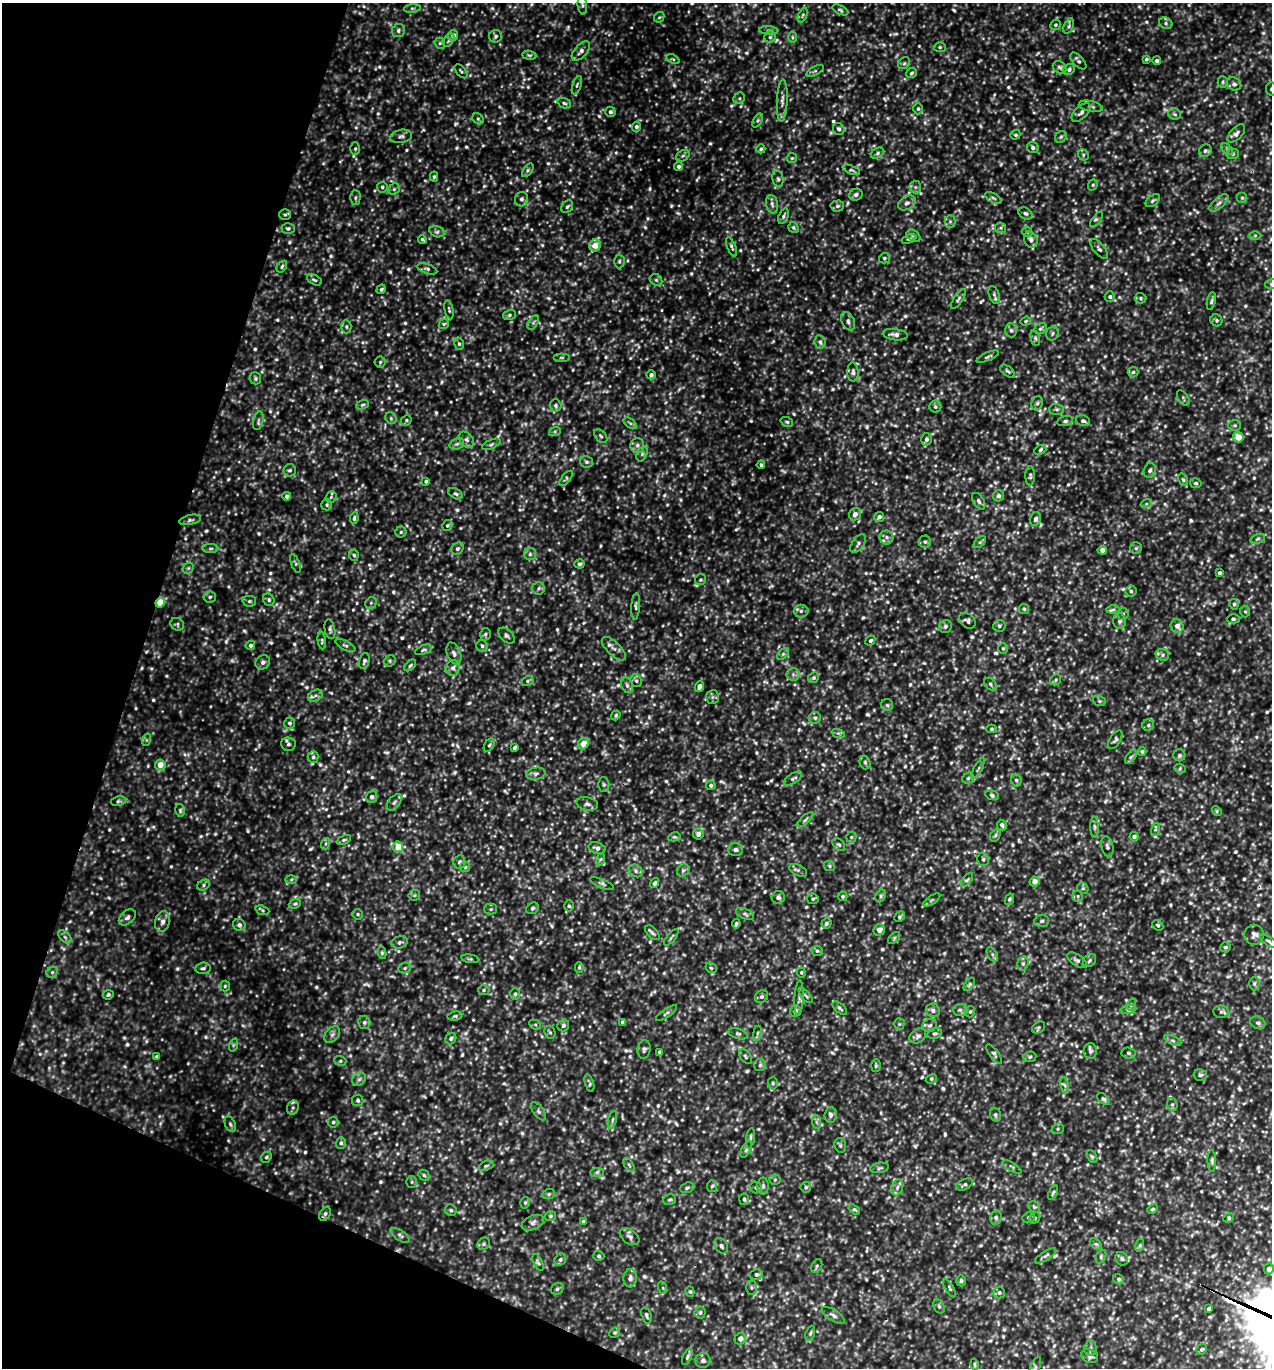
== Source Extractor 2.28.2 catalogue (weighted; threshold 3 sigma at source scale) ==
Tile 9 of 4 x 4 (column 1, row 3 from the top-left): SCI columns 295-1564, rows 1396-2761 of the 5510 x 5499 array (HDU 1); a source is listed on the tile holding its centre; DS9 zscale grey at full resolution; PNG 1274 x 1370 px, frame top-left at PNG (2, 3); each listed source drawn as its Kron ellipse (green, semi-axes under 4 px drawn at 4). Shown black and unused: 16% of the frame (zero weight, under 3 of 5 exposures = <1% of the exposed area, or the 3 px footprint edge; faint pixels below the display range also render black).
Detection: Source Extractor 2.28.2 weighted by HDU 2 'WHT'; one run over the whole footprint, this tile lists its part. Background 0.362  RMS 0.072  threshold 0.325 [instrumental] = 3 sigma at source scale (4.5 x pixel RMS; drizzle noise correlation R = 1.50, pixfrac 1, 0.05/0.05 arcsec/px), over >= 5 px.
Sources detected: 1148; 17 too faint to see at this stretch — neither listed nor drawn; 9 inside a brighter listed object's ellipse — not listed separately; of the other 1122, all 500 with FLUX_AUTO >= 11.1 (the completeness limit of this list) listed and drawn (622 fainter detections not listed), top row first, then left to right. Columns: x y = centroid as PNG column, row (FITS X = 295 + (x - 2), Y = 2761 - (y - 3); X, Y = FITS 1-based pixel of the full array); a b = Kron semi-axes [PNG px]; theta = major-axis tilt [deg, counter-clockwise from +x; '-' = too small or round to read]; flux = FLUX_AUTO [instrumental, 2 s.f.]
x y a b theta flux
582 5 9 4 -85 17
412 8 8 4 8 14
840 10 8 4 -26 13
803 15 8 4 67 12
659 17 6 4 42 11
1166 23 7 5 -24 18
1055 25 5 5 - 13
1069 26 8 4 69 15
398 31 6 6 - 20
769 31 9 4 -5 14
453 35 5 5 - 37
496 36 6 6 - 17
770 37 5 5 - 15
792 37 6 4 -90 11
449 40 7 4 55 14
440 43 5 5 - 13
940 47 6 5 - 12
581 51 12 6 48 28
529 55 7 4 -7 12
673 59 7 4 -25 12
1146 59 3 3 - 11
1078 61 10 5 -46 18
1157 61 4 4 - 13
904 63 6 5 - 14
1060 67 7 6 - 15
1069 70 6 5 - 21
461 71 8 4 -50 12
815 71 9 3 29 13
911 73 5 5 - 14
1223 82 5 5 - 12
1234 84 8 6 -34 22
577 85 9 3 70 13
1271 89 6 5 - 14
739 98 6 5 - 13
782 100 21 5 88 41
564 103 7 5 -18 14
1091 106 12 5 -11 23
918 109 6 4 89 14
610 112 5 5 - 16
1081 112 12 6 44 26
1175 114 6 5 - 15
478 119 6 5 - 12
758 120 7 4 59 14
636 127 5 4 - 18
839 129 6 5 - 21
1236 133 11 6 47 27
1015 135 5 4 - 12
401 136 11 6 12 26
1061 137 6 5 - 13
1033 148 6 5 - 19
355 149 6 5 - 12
761 149 4 4 - 12
1227 149 7 4 -46 13
1205 151 6 6 - 18
877 153 7 5 29 15
1233 154 6 5 - 15
1083 155 6 5 - 11
683 156 7 5 30 14
792 158 5 5 - 11
678 166 4 4 - 19
528 170 8 4 55 14
851 170 9 3 -22 14
434 177 5 4 - 11
778 179 8 5 -79 17
1093 185 6 4 68 12
382 187 5 5 - 12
915 187 6 6 - 16
394 189 6 5 - 13
856 195 7 6 - 23
355 198 7 5 90 14
993 198 9 4 -28 16
1242 198 5 5 - 12
522 199 7 6 - 20
1153 201 8 5 37 15
907 203 9 6 32 29
1219 203 12 5 41 26
772 204 9 6 -79 24
837 206 7 5 2 16
567 207 7 5 55 13
1025 213 7 5 -30 18
285 215 5 5 - 12
783 216 8 4 68 15
1096 220 9 3 53 12
950 221 6 5 - 16
288 228 6 5 - 16
793 228 6 5 - 12
1000 228 6 5 - 13
437 232 8 5 -16 17
1027 232 6 4 -43 11
1255 235 6 4 0 12
913 236 8 5 -38 16
422 239 4 3 - 12
909 239 7 4 23 12
1031 240 8 6 -69 31
595 245 6 5 - 87
731 247 10 4 -68 16
1099 249 12 5 -51 22
884 258 5 5 - 13
619 261 7 5 88 14
282 267 6 4 53 12
427 269 10 5 -18 17
314 280 8 4 -26 13
656 280 7 5 -44 16
1271 284 6 4 13 14
381 289 5 4 - 13
994 295 9 5 -69 20
1110 297 5 5 - 16
1140 298 6 5 - 13
958 299 11 4 56 18
1211 301 9 4 78 14
449 310 9 4 -78 12
509 315 6 5 - 15
1216 320 6 5 - 14
848 321 10 6 -65 26
1026 321 5 4 - 12
533 323 8 4 59 17
444 324 6 4 44 11
346 327 7 5 -88 14
1041 329 6 5 - 12
1011 330 7 6 - 19
1052 333 7 6 - 19
895 335 12 5 -7 36
1035 338 8 4 -76 13
820 342 7 5 -83 18
459 344 6 5 - 15
988 357 12 3 22 14
561 358 8 4 0 13
380 362 5 5 - 12
1008 371 9 5 -36 14
853 372 9 5 -89 22
1133 372 5 5 - 14
651 375 4 4 - 18
255 378 6 6 - 12
1183 398 8 5 -57 13
1037 403 7 5 67 16
362 405 7 4 18 11
555 405 6 6 - 16
935 407 6 6 - 16
1057 409 7 5 -1 16
391 418 6 5 - 12
406 420 6 5 - 12
258 421 9 5 77 17
1065 421 8 5 15 16
1083 421 7 5 -17 17
787 422 6 5 - 14
630 423 7 4 -37 14
1235 425 6 5 - 13
555 431 6 4 19 11
601 436 8 5 -49 16
1238 437 5 5 - 91
926 439 6 5 - 22
466 440 9 6 -50 23
457 444 7 5 20 17
491 444 10 4 24 15
637 445 7 7 - 28
1040 450 6 4 22 13
642 454 8 5 65 18
586 462 6 5 - 16
761 465 4 3 - 13
290 470 6 6 - 16
1150 470 7 6 - 19
1030 476 10 5 90 15
566 478 9 4 51 12
1183 480 6 4 -62 12
426 481 4 3 - 13
1196 483 5 5 - 13
456 494 8 5 -28 15
287 496 4 4 - 19
999 496 5 5 - 19
331 497 6 5 - 11
979 501 9 5 -57 20
1146 504 6 4 18 11
327 505 5 5 - 12
855 514 6 6 - 28
879 517 5 4 - 25
354 518 6 3 82 13
1035 519 7 5 74 23
190 520 11 5 13 19
447 526 6 5 - 15
401 532 5 5 - 12
887 537 7 7 - 23
1258 539 7 4 19 14
925 542 6 6 - 17
980 542 7 4 44 13
858 543 10 5 54 22
1136 548 6 6 - 12
210 549 8 4 1 12
457 549 7 5 44 17
1102 550 4 4 - 36
530 554 6 6 - 18
354 555 5 4 - 11
295 563 10 4 -70 12
579 564 5 4 - 15
188 568 6 5 - 12
1219 573 4 3 - 16
700 580 6 5 - 12
539 588 6 6 - 16
1131 591 5 5 - 15
210 597 6 5 - 16
269 600 6 5 - 14
249 601 7 5 -12 13
160 603 5 4 - 140
371 603 6 5 - 14
1234 604 5 4 - 12
636 606 13 3 86 16
1024 609 5 5 - 11
1113 610 6 4 2 14
801 611 7 6 - 22
1245 612 6 5 - 12
1123 614 6 5 - 14
1233 619 6 4 -1 14
967 621 9 6 -41 20
1120 621 7 6 - 23
177 624 7 6 - 13
945 626 7 6 - 18
999 626 6 5 - 14
1177 626 7 6 - 46
330 629 10 5 -79 18
485 634 6 5 - 14
507 636 10 6 -44 19
322 640 9 4 -83 11
870 641 5 4 - 13
250 645 5 4 - 16
345 645 11 4 -27 17
482 646 6 5 - 15
1003 648 5 5 - 12
614 649 15 6 -44 34
423 650 8 4 22 14
454 653 11 6 -69 28
783 654 7 4 45 13
1162 655 7 5 -22 18
364 661 8 5 74 19
390 661 6 5 - 13
263 662 7 6 - 25
410 665 7 4 45 12
453 668 8 7 - 31
793 674 6 6 - 20
813 678 6 5 - 14
1056 680 6 5 - 12
527 681 6 4 28 12
636 681 6 5 - 14
990 684 7 5 -44 17
627 685 8 5 -74 21
699 686 5 4 - 38
315 696 8 5 27 22
713 697 7 6 - 17
1099 701 6 5 - 13
887 705 6 6 - 14
616 715 5 4 - 12
815 718 6 6 - 16
289 723 5 5 - 17
1148 725 6 5 - 15
991 729 5 4 - 12
838 733 7 4 -18 13
146 740 6 4 72 11
1115 740 10 5 59 16
288 744 7 6 - 19
583 744 6 5 - 93
489 745 7 4 57 13
514 748 4 3 - 12
1142 752 4 4 - 15
1179 755 6 6 - 15
313 757 6 5 - 16
1131 757 8 4 52 15
865 762 7 5 -75 16
160 765 5 5 - 87
1180 768 6 4 -20 11
978 769 11 3 63 15
536 774 10 6 11 25
968 778 6 5 - 13
793 779 10 5 34 18
1016 780 6 5 - 17
604 785 7 5 -88 15
711 785 5 4 - 14
992 795 7 4 -16 14
372 797 6 5 - 21
118 801 8 4 11 12
394 802 10 5 52 21
587 804 11 6 -11 28
180 810 6 5 - 12
1217 811 5 4 - 11
805 820 10 4 40 17
1002 825 5 5 - 19
1094 827 10 4 -89 16
1155 830 7 4 71 11
698 834 5 5 - 30
995 835 7 4 59 13
674 837 6 4 10 11
851 837 5 5 - 12
1134 837 4 4 - 19
344 840 7 4 24 13
325 844 6 4 71 12
839 845 7 5 -48 15
398 847 5 5 - 110
1107 847 10 6 -77 21
597 848 9 5 -14 29
735 850 7 6 - 23
601 859 6 4 70 11
983 859 6 6 - 15
459 862 7 6 - 18
829 866 6 5 - 13
465 867 5 5 - 11
683 870 7 5 43 17
798 870 9 5 -26 16
636 871 7 6 - 20
291 880 6 4 2 11
967 880 8 4 53 13
1035 882 5 5 - 50
655 883 5 4 - 20
602 884 13 4 -23 16
204 885 7 5 29 15
1083 888 6 5 - 11
414 895 6 5 - 12
843 896 5 5 - 14
881 896 6 5 - 13
1078 896 5 5 - 13
778 897 6 6 - 21
813 899 6 5 - 15
1009 899 6 4 63 13
932 900 10 4 34 12
295 904 6 4 21 11
569 906 5 5 - 11
532 908 7 5 34 14
491 909 6 5 - 13
262 910 7 4 -20 12
358 914 5 5 - 12
745 914 9 5 -24 19
127 917 10 6 40 22
899 917 6 4 46 13
163 921 11 7 77 34
1042 921 7 6 - 19
826 923 5 4 - 15
736 924 5 3 - 15
239 925 6 6 - 26
1158 925 6 4 -45 13
879 930 6 5 - 53
652 933 9 5 -47 16
1254 935 10 10 - 35
65 937 8 4 -45 16
671 937 10 4 50 13
894 938 7 4 46 13
1269 941 10 4 -35 16
400 942 8 6 15 21
1225 947 5 5 - 12
817 951 6 5 - 13
382 953 6 4 -82 13
992 954 8 4 -59 16
470 959 8 4 -8 12
1077 960 11 5 -33 22
1089 961 7 5 47 17
1023 963 7 5 74 20
579 967 5 4 - 12
203 968 7 5 7 17
405 968 6 5 - 14
711 968 6 4 -42 11
52 972 6 5 - 14
801 972 5 4 - 12
969 984 7 4 53 12
1254 984 7 5 89 15
225 986 5 5 - 12
484 990 5 5 - 12
515 994 6 5 - 14
108 995 5 4 - 11
806 996 9 3 -49 12
761 997 7 6 - 19
799 998 18 4 88 25
1131 1005 6 4 70 12
840 1008 9 4 -40 15
1128 1009 8 4 8 17
933 1010 7 6 - 27
960 1010 7 6 - 21
795 1011 6 5 - 25
970 1012 6 4 74 13
1221 1012 7 6 - 18
666 1013 12 3 34 14
455 1016 7 4 9 12
364 1022 7 6 - 18
622 1022 4 3 - 15
1258 1023 8 6 -24 24
899 1024 5 5 - 11
535 1025 6 4 -28 11
563 1025 6 5 - 15
930 1025 7 6 - 20
1039 1027 7 5 34 13
550 1032 6 5 - 13
757 1033 7 4 82 13
332 1034 9 6 49 24
738 1034 10 5 -17 17
934 1034 7 5 15 16
918 1036 9 7 32 22
451 1039 6 5 - 21
1173 1040 9 3 -22 14
233 1045 7 4 71 12
644 1049 9 6 80 19
1090 1051 8 6 88 21
660 1052 4 3 - 13
1128 1053 7 5 -4 15
994 1054 11 4 -53 18
745 1056 9 5 -54 13
157 1057 3 3 - 14
1030 1057 7 5 5 13
340 1061 6 5 - 11
760 1065 6 6 - 16
876 1066 6 4 88 11
1200 1075 6 6 - 17
359 1079 7 6 - 20
931 1079 6 4 28 12
589 1083 9 4 -74 14
773 1083 6 5 - 11
1065 1085 8 4 -80 17
1103 1099 7 4 -40 14
358 1100 6 5 - 14
1172 1105 6 5 - 15
293 1108 7 5 69 14
538 1111 10 5 -54 18
831 1115 8 6 85 22
995 1115 7 5 -73 16
612 1120 9 3 75 13
333 1122 5 5 - 14
816 1122 7 4 -89 16
230 1124 8 5 -67 14
1058 1129 6 5 - 12
750 1138 10 3 80 14
341 1143 6 5 - 16
840 1145 7 5 -74 13
746 1150 9 4 63 16
266 1157 6 5 - 13
1092 1157 7 4 -62 12
1212 1161 11 4 -88 16
629 1165 8 4 -54 13
486 1166 8 4 21 12
1012 1167 11 3 -31 11
880 1168 9 5 10 15
597 1172 7 4 1 14
424 1175 6 5 - 12
775 1180 5 5 - 12
412 1182 6 5 - 12
964 1184 9 5 26 17
712 1186 5 5 - 12
763 1186 8 6 90 19
806 1187 5 5 - 11
897 1187 8 6 71 27
687 1188 7 5 21 14
756 1188 6 5 - 14
1053 1193 7 4 65 11
549 1194 6 5 - 12
744 1199 5 5 - 15
670 1200 6 5 - 13
525 1203 6 4 75 13
1034 1207 6 5 - 11
854 1209 6 4 -35 11
1153 1209 5 3 - 12
451 1210 6 5 - 12
325 1214 8 5 60 17
550 1216 6 4 15 12
996 1218 7 5 75 18
1029 1218 6 5 - 14
1035 1218 6 5 - 12
1229 1218 5 4 - 12
583 1221 4 4 - 13
533 1223 12 7 23 30
400 1235 11 5 -35 20
630 1237 11 7 -34 27
484 1244 7 5 46 14
1096 1244 7 4 -43 15
1140 1245 6 4 72 12
721 1246 8 6 -57 20
599 1256 5 5 - 14
1046 1256 12 4 33 22
1101 1257 7 4 65 12
1122 1259 7 6 - 18
560 1260 6 5 - 16
538 1262 9 4 -65 17
817 1266 7 5 62 14
1269 1269 5 5 - 44
756 1275 6 5 - 16
630 1278 9 6 84 31
1119 1279 6 5 - 12
961 1281 5 5 - 17
663 1288 6 4 -71 12
752 1288 7 5 89 16
949 1288 10 3 -58 12
557 1289 7 5 30 16
690 1292 5 4 - 11
999 1293 6 6 - 19
939 1307 7 5 -64 14
1209 1309 4 3 - 14
700 1312 6 5 - 17
646 1315 8 5 -72 16
833 1315 13 5 -32 26
615 1333 6 5 - 11
810 1333 8 4 69 13
740 1339 6 5 - 40
1090 1348 7 6 - 20
1202 1349 5 5 - 15
1090 1356 8 6 -25 25
687 1357 9 4 66 16
703 1361 8 7 - 25
974 1364 6 4 -76 11
1035 1368 12 4 66 16
Overlapping masked pixels (flux is a lower limit): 2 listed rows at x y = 160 603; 325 1214
Isophote crosses this tile's border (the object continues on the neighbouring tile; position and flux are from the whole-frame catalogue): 3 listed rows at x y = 1271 89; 1271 284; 1035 1368
Unlisted compact peaks at least as high as the median listed source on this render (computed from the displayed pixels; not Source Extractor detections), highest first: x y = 226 641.